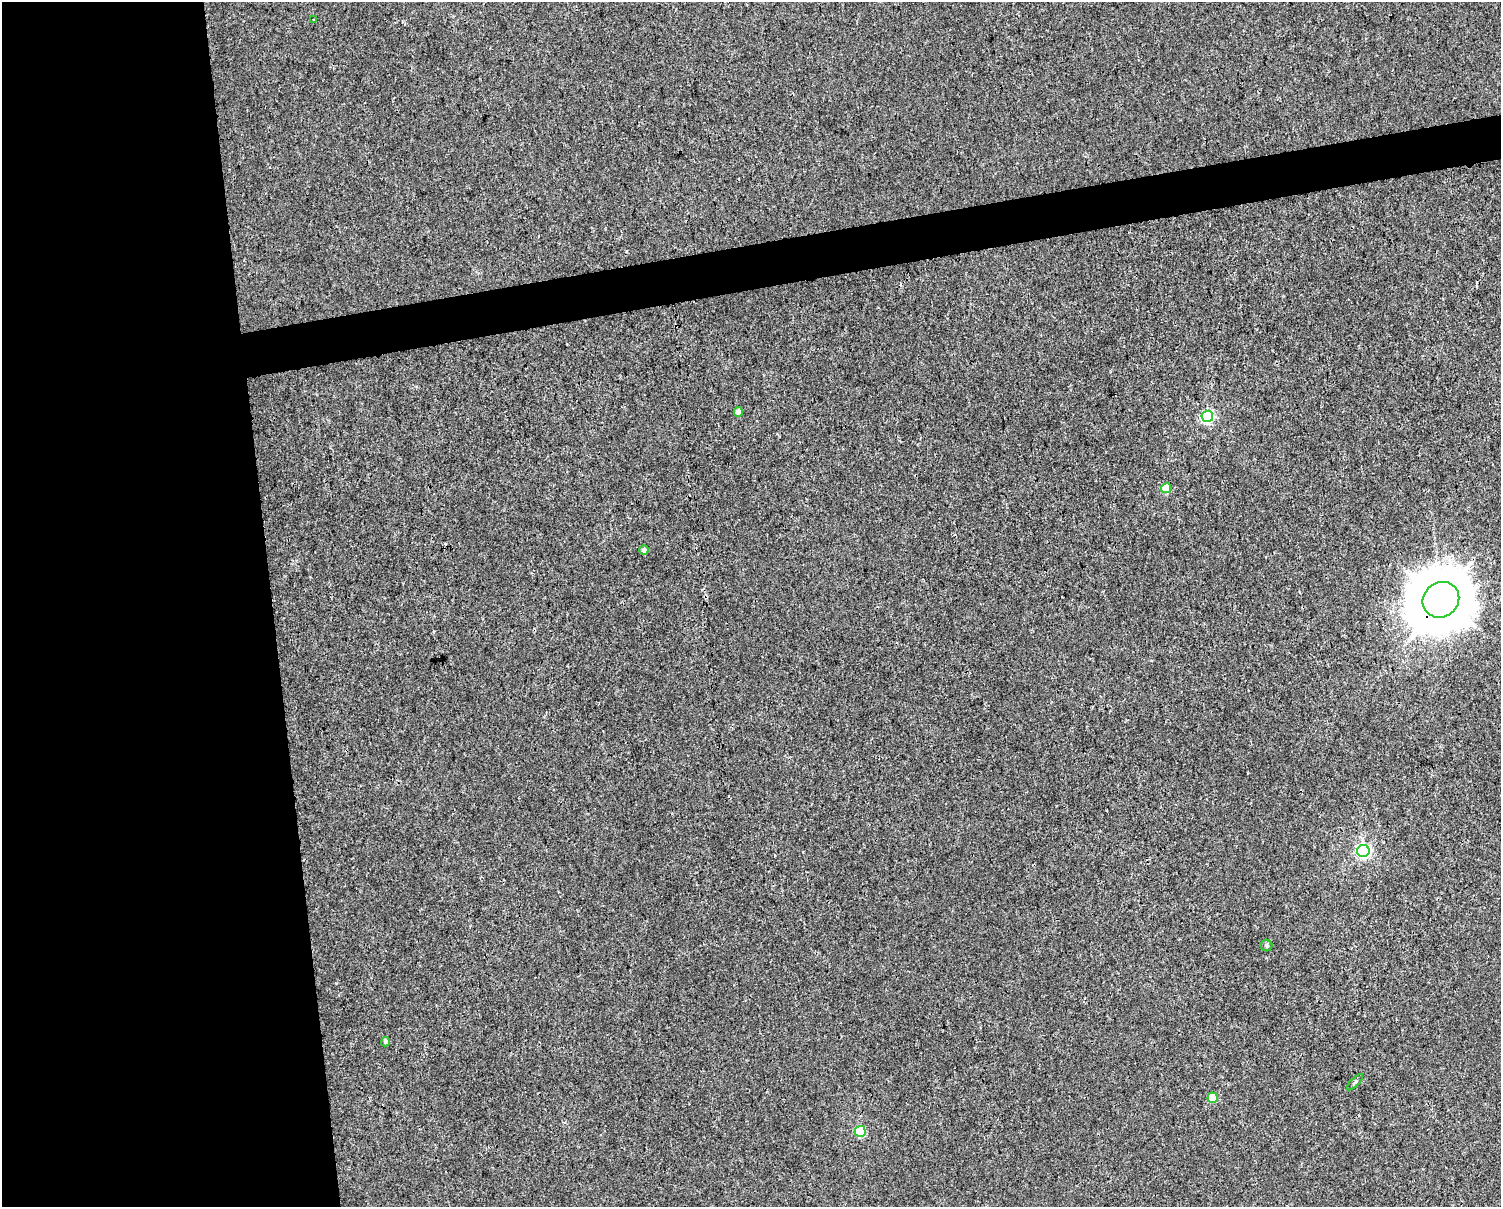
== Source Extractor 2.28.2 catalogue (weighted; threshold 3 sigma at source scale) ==
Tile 7 of 3 x 4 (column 1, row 3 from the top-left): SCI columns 25-1523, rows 1206-2410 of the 4589 x 4819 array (HDU 1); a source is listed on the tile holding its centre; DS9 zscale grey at full resolution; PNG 1503 x 1209 px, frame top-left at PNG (2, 2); each listed source drawn as its Kron ellipse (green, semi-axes under 4 px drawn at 4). Shown black and unused: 21% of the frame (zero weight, under 3 of 4 exposures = <1% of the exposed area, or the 3 px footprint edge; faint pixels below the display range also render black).
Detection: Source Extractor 2.28.2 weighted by HDU 2 'WHT'; one run over the whole footprint, this tile lists its part. Background 0.00145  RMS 0.002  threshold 0.00914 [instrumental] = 3 sigma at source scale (4.5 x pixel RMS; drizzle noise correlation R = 1.50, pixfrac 1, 0.0396/0.0396 arcsec/px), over >= 5 px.
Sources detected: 13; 1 cosmic-ray / hot-pixel residue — neither listed nor drawn; the other 12 listed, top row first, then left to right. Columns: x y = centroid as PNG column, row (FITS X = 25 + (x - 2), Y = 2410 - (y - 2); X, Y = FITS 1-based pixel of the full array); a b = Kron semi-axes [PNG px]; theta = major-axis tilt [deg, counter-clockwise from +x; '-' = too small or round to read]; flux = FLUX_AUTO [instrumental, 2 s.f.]
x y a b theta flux
314 20 3 3 - 0.26
738 412 5 4 - 1.1
1207 416 6 6 - 28
1166 488 5 5 - 5.8
644 550 5 4 - 0.73
1441 600 19 17 39 1100
1363 851 6 6 - 40
1266 945 6 6 - 0.36
385 1042 5 4 - 0.37
1355 1082 11 3 45 0.36
1213 1098 5 5 - 6.2
860 1131 5 5 - 14
Overlapping masked pixels (flux is a lower limit): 1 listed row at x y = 1441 600